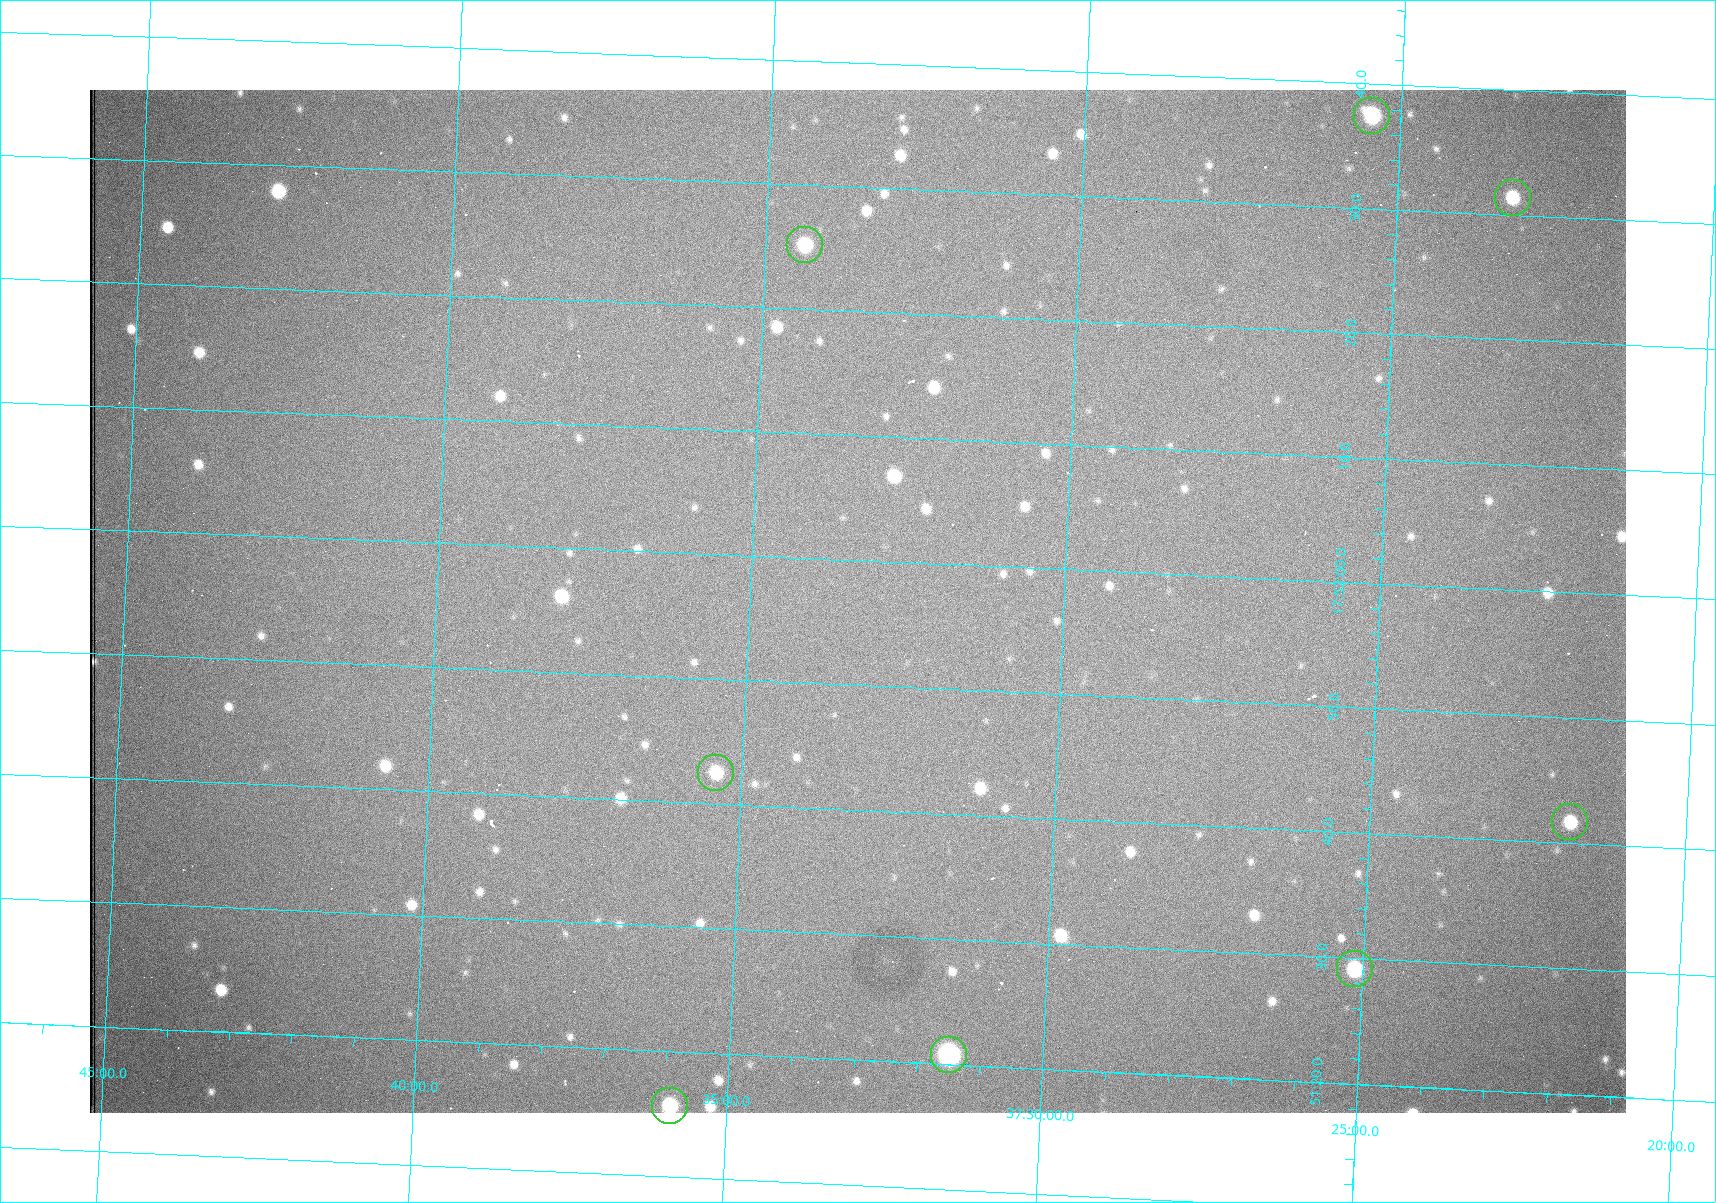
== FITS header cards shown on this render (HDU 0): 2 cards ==
NAXIS1  =                 1536 /fastest changing axis
NAXIS2  =                 1023 /next to fastest changing axis

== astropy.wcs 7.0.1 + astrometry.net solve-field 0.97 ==
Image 1536 x 1023 px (HDU 0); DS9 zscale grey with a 90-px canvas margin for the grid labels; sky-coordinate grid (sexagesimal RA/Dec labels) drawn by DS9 from the SOLVED WCS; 8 Tycho-2 reference stars matched to detected sources circled (green)
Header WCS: RA---TAN/DEC--TAN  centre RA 17:51:57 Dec +37:33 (267.99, +37.55 deg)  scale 0.958 arcsec/px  FOV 24.5' x 16.3'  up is +87 deg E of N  parity flipped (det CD > 0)
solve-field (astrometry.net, Tycho-2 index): VERIFIED the header's WCS against the Tycho-2 star catalogue (8 matches, 0 conflicts) and refined it, rather than solving blind
Solved WCS: RA---TAN-SIP/DEC--TAN-SIP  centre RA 17:51:57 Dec +37:33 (267.99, +37.55 deg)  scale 0.956 arcsec/px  FOV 24.5' x 16.3'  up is +87 deg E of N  parity flipped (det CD > 0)
The solver's refit moves the header's centre by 0.77 arcsec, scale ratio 0.9976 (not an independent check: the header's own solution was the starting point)
Tycho-2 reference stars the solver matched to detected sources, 8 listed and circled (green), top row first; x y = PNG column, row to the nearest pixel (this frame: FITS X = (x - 90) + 1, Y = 1023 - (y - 90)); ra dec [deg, ICRS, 3 dp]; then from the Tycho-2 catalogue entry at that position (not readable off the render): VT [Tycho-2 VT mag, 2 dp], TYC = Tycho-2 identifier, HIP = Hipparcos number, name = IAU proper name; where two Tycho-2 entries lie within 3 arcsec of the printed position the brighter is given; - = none
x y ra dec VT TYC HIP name
1372 116 268.156 +37.424 11.25 2620-712-1 - -
1513 198 268.131 +37.386 12.62 2620-526-1 - -
805 245 268.105 +37.573 11.82 3089-995-1 - -
716 773 267.927 +37.590 11.84 3089-1137-1 - -
1570 822 267.924 +37.364 11.94 2620-391-1 - -
1355 969 267.871 +37.419 11.35 2620-812-1 - -
949 1055 267.836 +37.525 9.96 3089-889-1 - -
670 1106 267.815 +37.598 11.54 3089-1081-1 - -